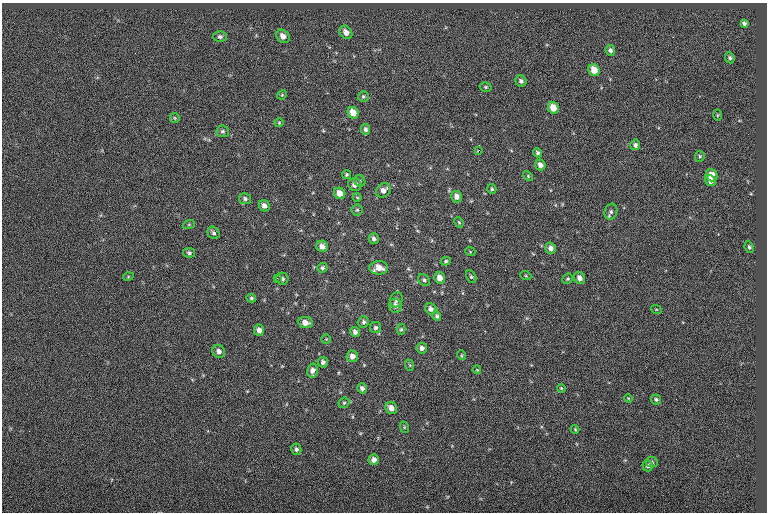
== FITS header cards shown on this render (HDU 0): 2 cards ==
NAXIS1  =                  765
NAXIS2  =                  510

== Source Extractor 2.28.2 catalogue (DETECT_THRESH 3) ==
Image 765 x 510 px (HDU 0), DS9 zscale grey, 1 PNG px = 1 image px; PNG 769 x 514 px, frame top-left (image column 1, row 510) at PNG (2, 3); each listed source drawn as its Kron ellipse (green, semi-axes under 4 px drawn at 4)
Background -0.0348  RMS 6.9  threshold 20.7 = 3 sigma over >= 5 px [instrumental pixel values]
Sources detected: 92; all 92 listed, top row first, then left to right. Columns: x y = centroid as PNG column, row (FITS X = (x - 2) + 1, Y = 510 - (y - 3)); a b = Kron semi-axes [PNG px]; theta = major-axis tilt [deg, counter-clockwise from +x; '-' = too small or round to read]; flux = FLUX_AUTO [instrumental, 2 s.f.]
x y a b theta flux
744 23 4 4 - 1100
346 32 7 5 -53 2900
283 36 7 6 - 2600
220 37 6 5 - 1100
610 50 5 5 - 1200
730 58 6 4 -67 920
594 70 6 5 - 5400
521 81 6 5 - 1300
486 87 6 4 -15 690
282 95 5 4 - 440
363 97 5 5 - 710
553 108 6 5 - 5600
353 113 6 5 - 4800
717 115 6 3 89 460
175 118 5 4 - 520
279 123 4 4 - 460
366 129 5 4 - 1100
223 131 6 6 - 960
635 145 5 5 - 1300
479 150 3 2 - 1000
537 153 4 4 - 990
700 156 5 4 - 630
540 165 6 5 - 2000
347 175 4 4 - 590
712 175 6 6 - 4700
528 176 6 3 -47 520
710 180 6 5 - 3100
360 181 6 5 - 870
355 185 6 6 - 2100
492 189 5 4 - 730
383 190 8 6 40 2600
340 193 6 5 - 4000
357 197 4 3 - 340
457 197 6 5 - 2300
245 199 6 5 - 1000
264 206 6 5 - 2200
357 210 5 5 - 730
611 212 8 6 73 1200
459 222 6 4 -66 600
189 224 6 4 19 560
214 233 7 5 -48 1000
374 239 5 5 - 1300
322 246 6 5 - 2700
749 247 6 4 -64 820
551 248 5 5 - 2100
470 251 5 3 - 380
189 253 6 5 - 840
446 261 4 3 - 680
323 268 5 4 - 950
379 268 9 6 2 4800
526 276 5 3 - 390
128 277 5 3 - 420
471 277 7 4 -62 720
277 278 2 2 - 960
440 278 6 5 - 3800
579 278 6 5 - 2400
282 279 6 6 - 1100
568 279 5 4 - 640
424 280 7 5 -44 1100
251 298 5 3 - 700
396 300 8 6 72 1500
395 306 7 6 - 2300
431 309 6 5 - 1800
656 309 5 3 - 370
437 316 5 4 - 930
364 322 6 5 - 940
305 323 7 5 -6 3200
376 328 5 5 - 1000
401 329 5 4 - 680
259 330 6 5 - 2200
355 332 5 4 - 1700
326 339 4 4 - 480
422 348 5 5 - 1900
219 351 7 6 - 1900
461 355 5 3 - 390
352 356 6 6 - 2500
323 362 5 5 - 1300
409 365 6 3 -70 510
477 370 4 3 - 380
312 371 7 5 77 2200
362 388 5 4 - 1300
561 388 4 3 - 440
628 398 4 3 - 360
656 399 5 4 - 820
344 403 6 5 - 670
391 408 6 5 - 3200
404 427 6 3 -73 500
575 429 4 4 - 490
296 449 6 5 - 980
374 460 5 5 - 2500
652 462 6 5 - 800
648 466 5 5 - 1400